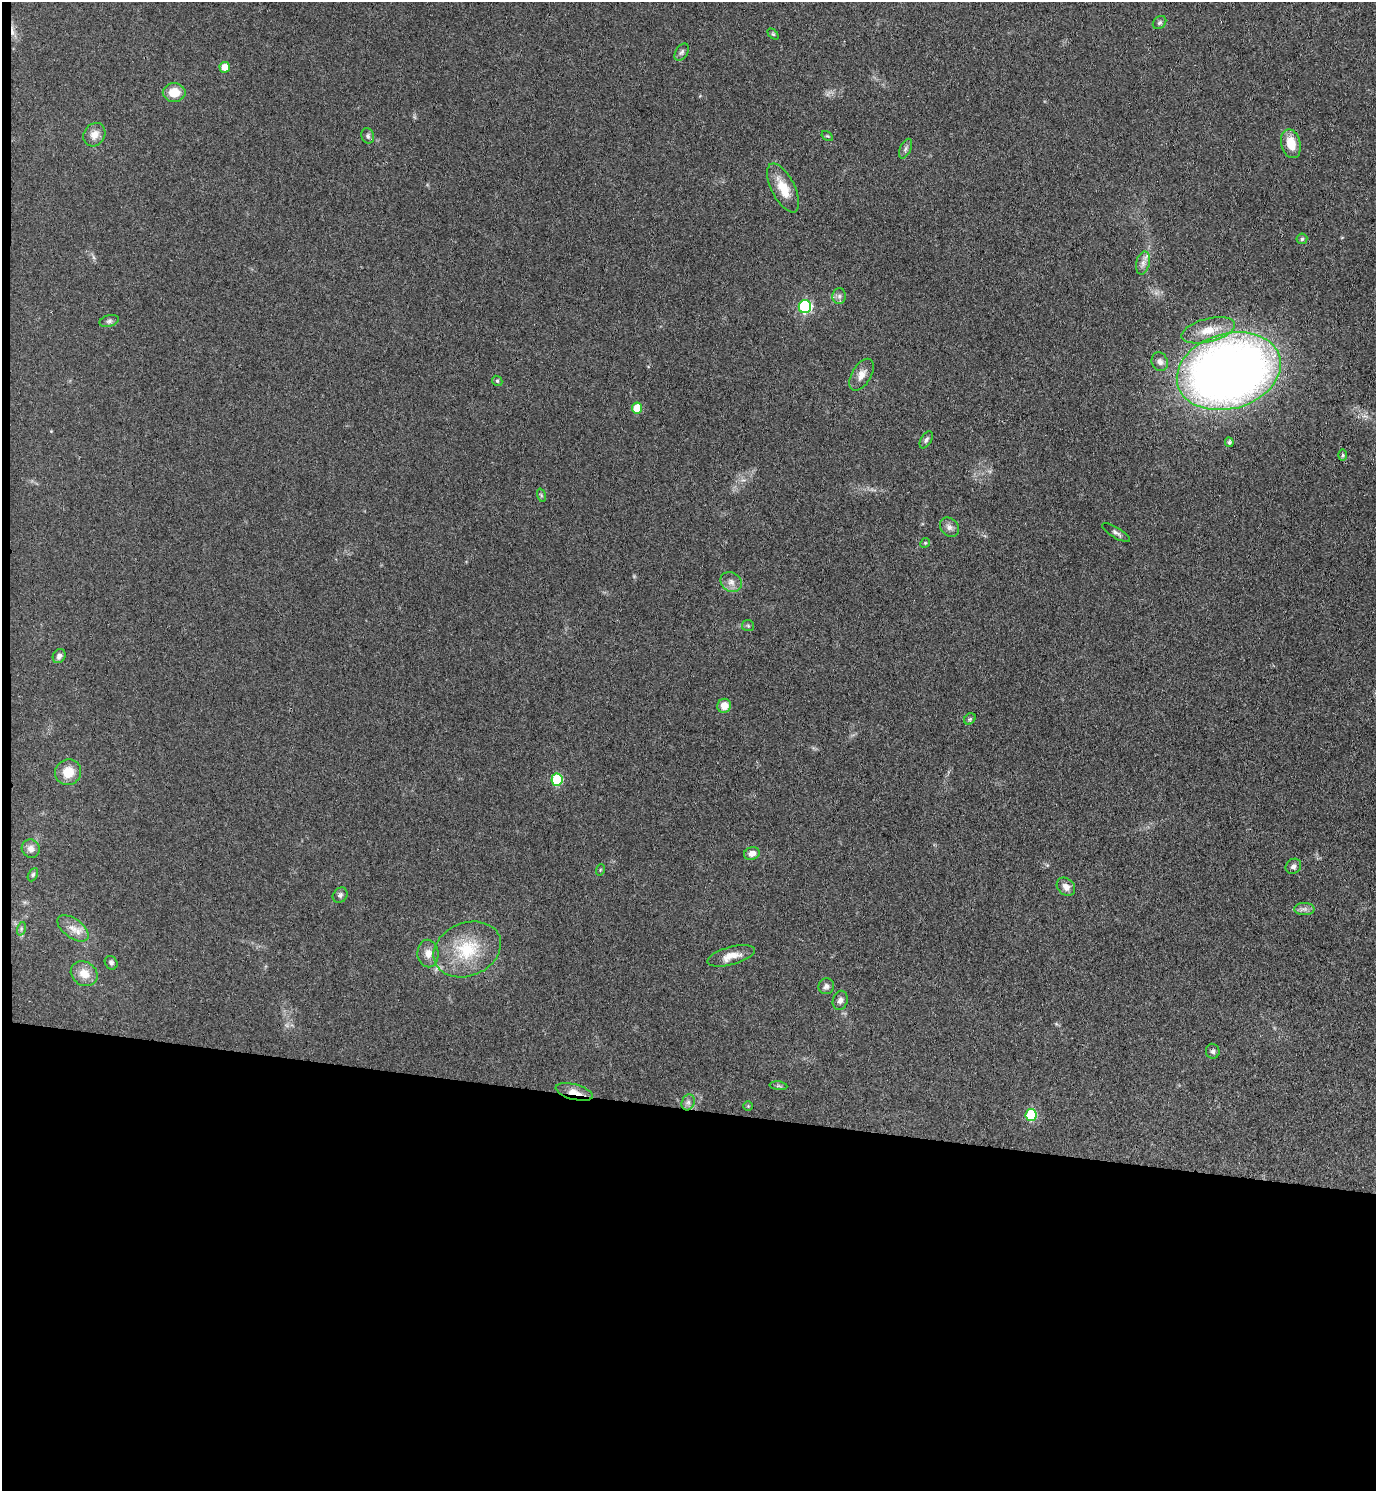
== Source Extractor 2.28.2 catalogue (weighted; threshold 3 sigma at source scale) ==
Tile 7 of 3 x 3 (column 1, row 3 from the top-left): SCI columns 269-1642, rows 7-1495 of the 4553 x 4479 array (HDU 1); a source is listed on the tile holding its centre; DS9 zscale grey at full resolution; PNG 1378 x 1493 px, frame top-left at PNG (2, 2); each listed source drawn as its Kron ellipse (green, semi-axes under 4 px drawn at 4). Shown black and unused: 26% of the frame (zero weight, under 3 of 4 exposures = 5% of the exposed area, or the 3 px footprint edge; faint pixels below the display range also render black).
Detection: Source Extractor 2.28.2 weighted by HDU 2 'WHT'; one run over the whole footprint, this tile lists its part. Background 0.14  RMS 0.0073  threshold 0.0327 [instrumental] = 3 sigma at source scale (4.5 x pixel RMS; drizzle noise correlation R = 1.50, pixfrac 1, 0.05/0.05 arcsec/px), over >= 5 px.
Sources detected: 60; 1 cosmic-ray / hot-pixel residue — neither listed nor drawn; the other 59 listed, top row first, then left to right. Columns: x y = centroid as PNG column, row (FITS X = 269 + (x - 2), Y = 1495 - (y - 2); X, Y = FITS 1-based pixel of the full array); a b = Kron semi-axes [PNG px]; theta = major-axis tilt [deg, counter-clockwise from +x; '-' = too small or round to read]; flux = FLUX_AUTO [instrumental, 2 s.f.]
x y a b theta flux
1159 23 7 6 - 1.6
773 34 6 4 -45 1
682 52 9 6 57 2
225 67 5 5 - 10
174 92 11 9 0 12
94 135 12 10 55 6.8
368 136 8 6 -68 1.7
827 136 6 4 -32 0.88
1291 144 15 9 -76 13
906 149 10 5 66 2.1
783 188 27 11 -63 15
1302 239 5 5 - 1.4
1143 263 11 6 76 3.9
839 296 8 6 87 2.3
805 307 6 6 - 81
109 321 10 5 15 2
1208 330 27 11 15 15
1160 362 9 8 - 3.1
1229 371 53 37 16 680
861 375 18 9 59 6.2
497 381 5 4 - 1.2
637 408 5 5 - 16
926 440 9 5 60 1.8
1229 442 5 4 - 1.3
1343 455 6 4 90 1.1
541 495 7 4 -72 1.1
949 527 10 8 -47 3.4
1116 533 16 5 -31 2.4
925 543 5 4 - 0.98
731 582 11 9 -32 4.3
748 626 6 5 - 1.1
59 656 7 6 - 2.6
724 706 7 7 - 8.1
970 719 6 5 - 1.2
68 772 13 12 - 12
557 780 6 5 - 45
31 849 9 9 - 3.8
752 854 8 6 16 5
1293 866 8 7 - 2.5
600 870 6 3 72 0.7
33 875 7 4 63 1.2
1066 887 10 8 -46 4.5
340 895 8 6 50 2.1
1304 909 10 6 0 2.8
73 928 18 9 -37 7.4
21 929 7 4 73 1.3
467 949 35 26 23 38
428 954 14 10 -87 6.1
731 956 24 9 15 8.6
111 963 7 6 - 2
84 974 14 11 -34 9.9
826 986 8 7 - 2.5
840 1000 10 7 75 3.1
1213 1051 7 7 - 1.9
778 1086 9 3 -5 1.2
574 1092 19 7 -15 7.9
688 1102 8 6 69 2.7
748 1106 5 5 - 0.77
1031 1115 6 5 - 46
Overlapping masked pixels (flux is a lower limit): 2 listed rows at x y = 1229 371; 574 1092